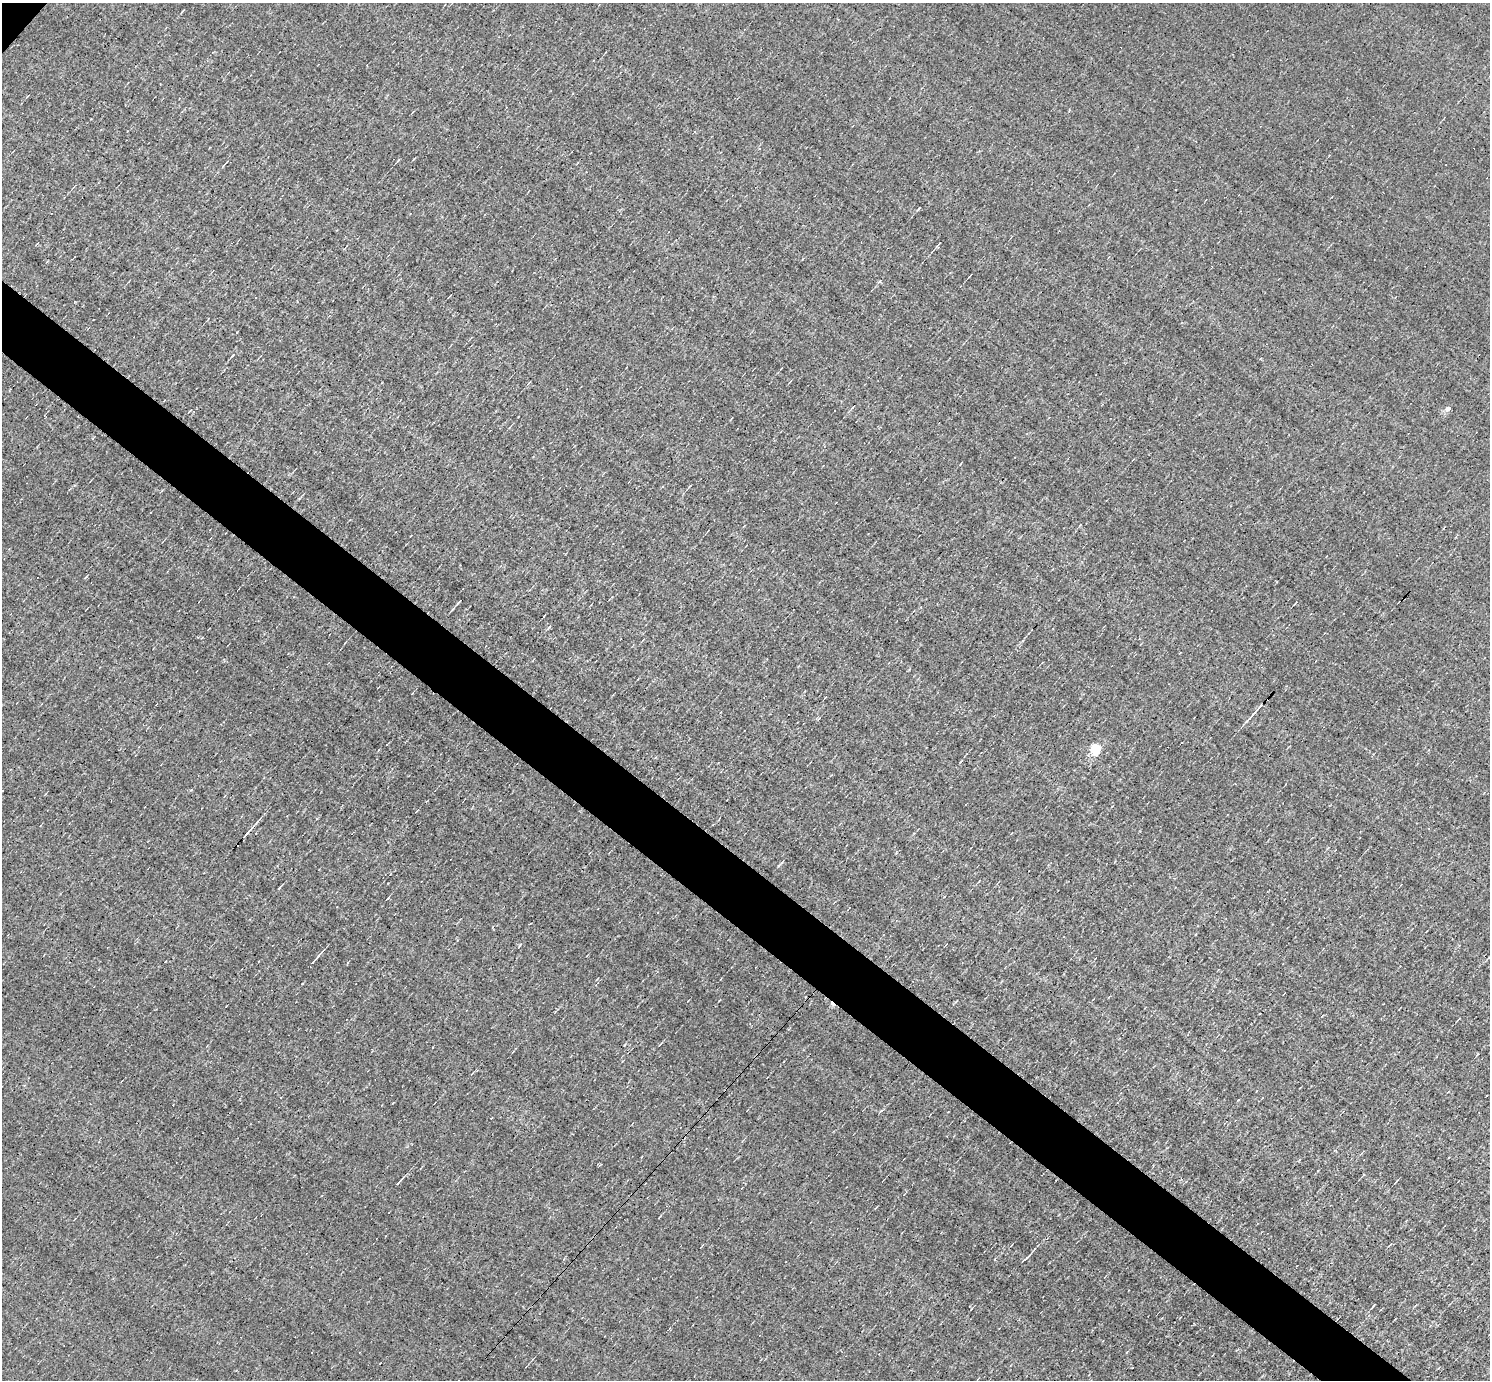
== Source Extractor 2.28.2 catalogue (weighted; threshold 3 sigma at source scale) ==
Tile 6 of 4 x 4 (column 2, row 2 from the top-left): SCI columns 1489-2976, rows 3050-4427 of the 5951 x 5956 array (HDU 1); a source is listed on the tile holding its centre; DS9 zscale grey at full resolution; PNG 1492 x 1382 px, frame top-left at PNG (2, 3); no overlay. Shown black and unused: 5% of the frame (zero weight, under 3 of 4 exposures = <1% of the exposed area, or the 3 px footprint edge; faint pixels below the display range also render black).
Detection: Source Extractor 2.28.2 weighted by HDU 2 'WHT'; one run over the whole footprint, this tile lists its part. Background 0.00845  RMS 0.05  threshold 0.223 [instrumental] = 3 sigma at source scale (4.5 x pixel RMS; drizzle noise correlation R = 1.50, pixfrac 1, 0.05/0.05 arcsec/px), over >= 5 px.
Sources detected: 31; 10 cosmic-ray / hot-pixel residue — not listed; the other 21 listed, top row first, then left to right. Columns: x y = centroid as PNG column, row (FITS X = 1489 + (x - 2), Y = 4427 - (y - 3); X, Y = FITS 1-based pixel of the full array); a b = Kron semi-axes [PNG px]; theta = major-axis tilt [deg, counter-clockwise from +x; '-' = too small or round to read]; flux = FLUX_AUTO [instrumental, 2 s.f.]
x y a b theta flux
694 132 3 3 - 7
1176 189 2 2 - 3.6
919 208 4 2 - 4.1
938 244 8 3 51 9
880 281 5 3 - 5.5
233 355 7 3 46 6.8
1448 408 4 4 - 34
690 486 4 3 - 4.6
459 602 7 3 48 6.9
549 627 6 3 46 5.6
412 693 3 2 - 2.9
1256 710 23 2 48 26
1096 749 5 5 - 460
248 832 25 3 48 23
279 888 5 3 - 5.4
387 899 5 2 - 3.7
315 960 14 3 48 18
1397 1181 5 3 - 4.7
399 1182 10 2 49 11
1027 1258 11 3 45 13
1373 1306 7 2 47 4.8
Unlisted compact peaks at least as high as the median listed source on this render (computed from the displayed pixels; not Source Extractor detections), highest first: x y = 778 866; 520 945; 237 332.